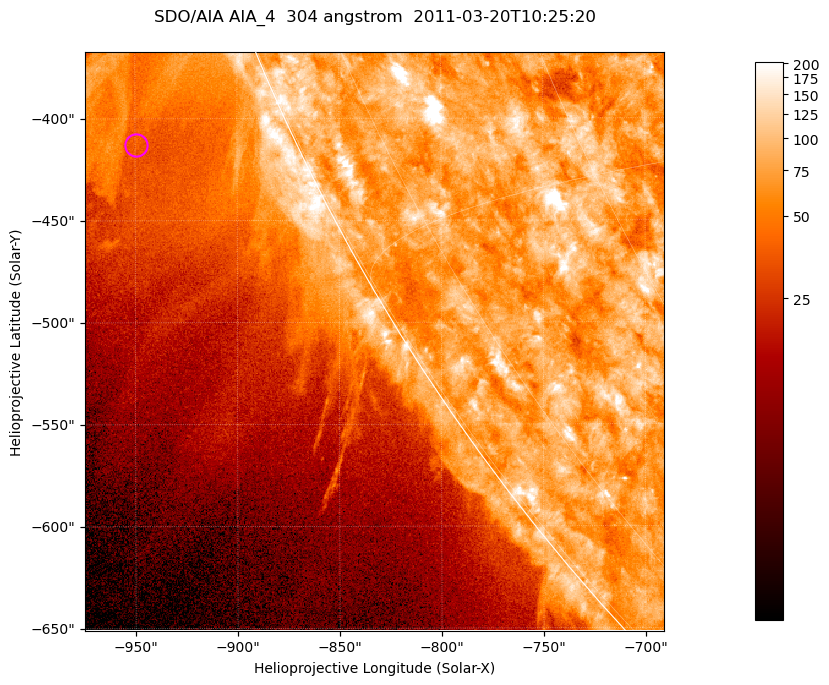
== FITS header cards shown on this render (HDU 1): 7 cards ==
TELESCOP= 'SDO/AIA '           / For AIA: SDO/AIA
INSTRUME= 'AIA_4   '           / For AIA: AIA_ATA1, AIA_ATA2, AIA_ATA3 or AIA_AT
WAVELNTH=                  304 / [angstrom] Wavelength
WAVEUNIT= 'angstrom'           / Wavelength unit: angstrom
DATE-OBS= '2011-03-20T10:25:20.123' / [ISO] Date when observation started; ISO 8
CTYPE1  = 'HPLN-TAN'           / CTYPE1; Typically HPLN
CTYPE2  = 'HPLT-TAN'           / CTYPE2; Typically HPLT

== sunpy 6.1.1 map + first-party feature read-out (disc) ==
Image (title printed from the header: SDO/AIA AIA_4  304 angstrom  2011-03-20T10:25:20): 473 x 473 px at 0.6 arcsec/px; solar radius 964 arcsec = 1606 px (partial field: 1.2% of the solar disc is inside the frame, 43% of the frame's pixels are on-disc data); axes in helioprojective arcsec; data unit not stated in the header (colour bar unlabelled)
Orientation: roll -0.132 deg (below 1 deg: not rotated)
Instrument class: DISC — disc imager (sunpy class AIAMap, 304 A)
Bright regions (active regions / flare kernels): reference = the on-disc median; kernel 5 px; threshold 5 sigma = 109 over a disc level ~75.9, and >= 1.15x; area >= 223 px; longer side >= 6 px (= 3.6 arcsec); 0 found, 0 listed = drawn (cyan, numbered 1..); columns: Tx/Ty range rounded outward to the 2 arcsec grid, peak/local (2 s.f.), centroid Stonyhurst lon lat
Off-limb structures (1.02-1.3 R_sun): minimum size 111 px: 4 found; the strongest spans PA ~110..120 deg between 1.02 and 1.14 R_sun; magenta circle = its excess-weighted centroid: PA ~115 deg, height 1.07 R_sun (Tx ~-950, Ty ~-412 arcsec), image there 1.9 x the reference